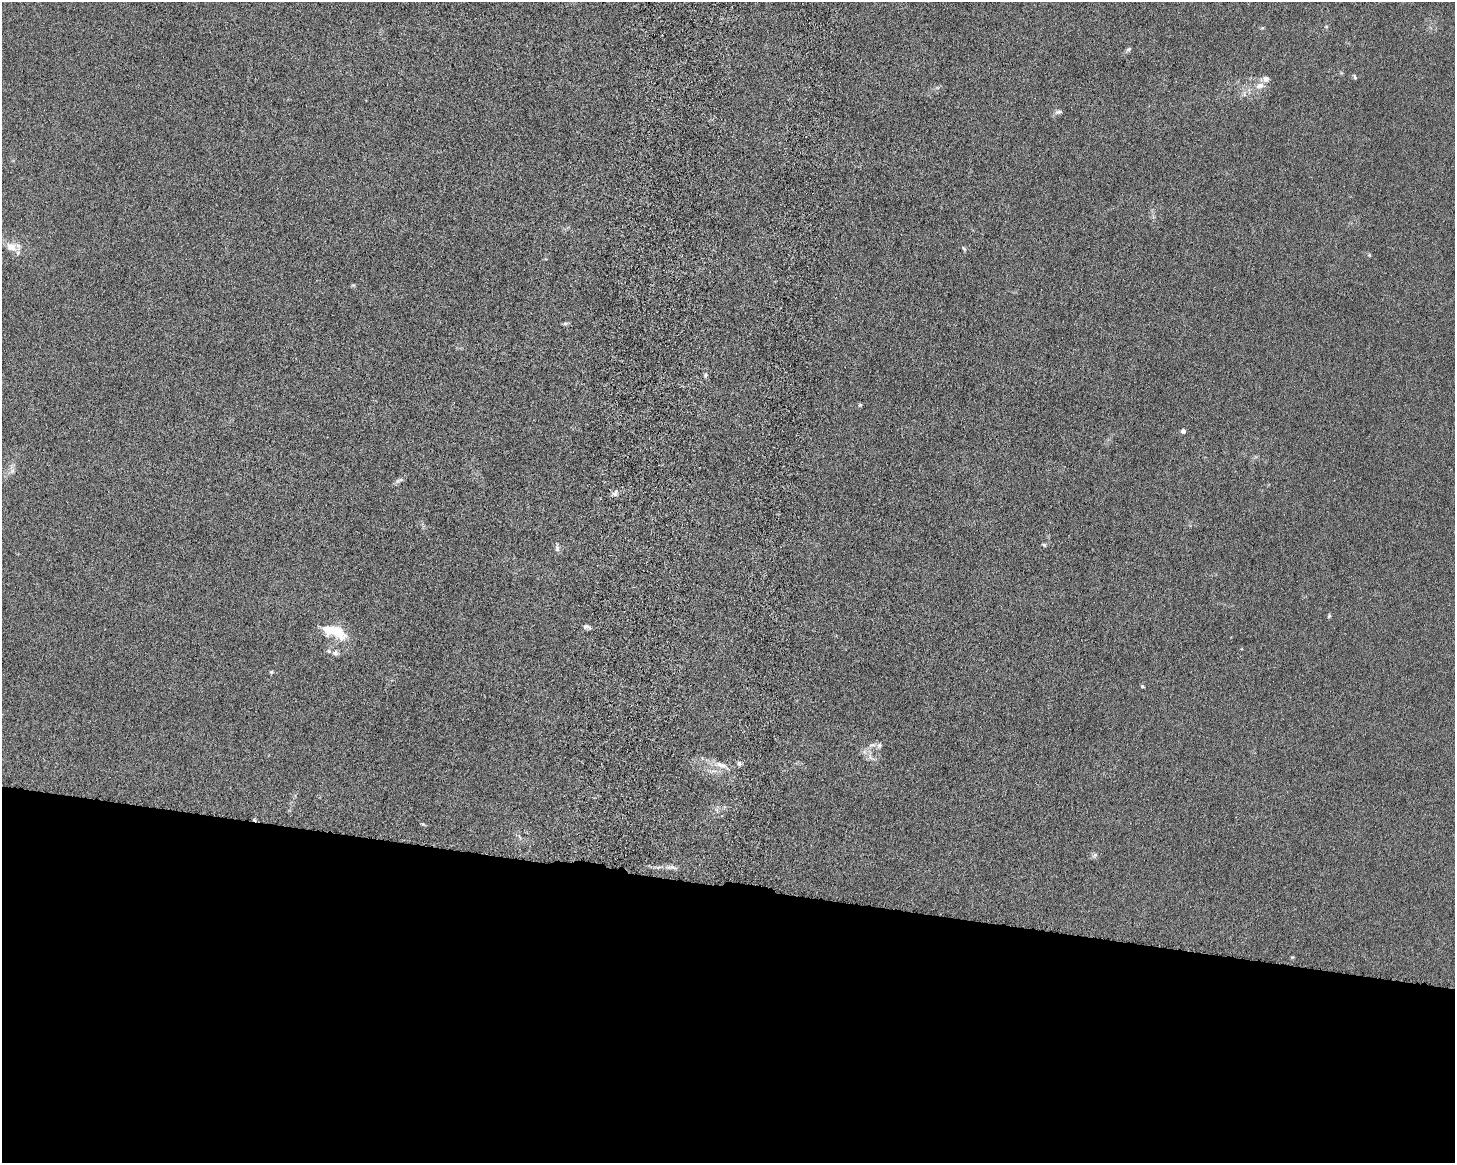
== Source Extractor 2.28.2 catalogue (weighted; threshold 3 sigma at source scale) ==
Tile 11 of 3 x 4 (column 2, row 4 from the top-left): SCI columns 1632-3084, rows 132-1292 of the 4861 x 4803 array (HDU 1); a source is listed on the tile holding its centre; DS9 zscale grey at full resolution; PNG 1457 x 1165 px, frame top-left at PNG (2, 2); no overlay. Shown black and unused: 24% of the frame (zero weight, under 6 of 12 exposures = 7% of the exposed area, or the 3 px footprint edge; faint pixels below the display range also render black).
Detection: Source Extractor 2.28.2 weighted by HDU 2 'WHT'; one run over the whole footprint, this tile lists its part. Background 0.0142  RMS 0.0034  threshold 0.0141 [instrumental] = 3 sigma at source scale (4.09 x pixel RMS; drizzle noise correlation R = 1.36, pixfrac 0.8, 0.05/0.05 arcsec/px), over >= 5 px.
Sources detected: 33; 1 inside a brighter object's white glare — not listed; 3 inside a brighter listed object's ellipse — not listed separately; the other 29 listed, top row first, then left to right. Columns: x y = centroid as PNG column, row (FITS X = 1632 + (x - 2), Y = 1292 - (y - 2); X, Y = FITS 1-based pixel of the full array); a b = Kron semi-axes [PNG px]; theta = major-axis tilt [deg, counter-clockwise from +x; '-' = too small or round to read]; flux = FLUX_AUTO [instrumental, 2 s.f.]
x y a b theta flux
1129 49 8 5 27 0.56
1355 77 7 3 -72 0.42
1260 86 11 8 12 2.2
1059 112 11 5 10 0.88
11 247 16 11 -27 3.4
964 249 8 4 -54 0.45
1369 255 5 4 - 0.34
565 323 6 4 0 0.56
705 375 7 3 82 0.51
860 405 6 3 18 0.34
1183 431 4 4 - 1.3
12 471 8 5 46 0.95
399 480 13 4 25 0.9
615 494 8 5 -22 0.79
1044 545 5 4 - 0.43
557 549 9 6 -76 0.93
1329 616 6 4 69 0.43
586 626 10 5 -9 0.88
333 630 36 12 -27 8.9
335 653 8 7 - 1.1
271 672 5 4 - 0.43
1142 686 4 3 - 0.49
872 745 12 4 15 1.1
865 752 7 4 -71 0.77
871 758 11 3 -26 0.9
739 763 6 6 - 0.76
721 765 18 7 -21 3
1095 855 7 4 45 0.65
673 867 11 5 -19 1.1